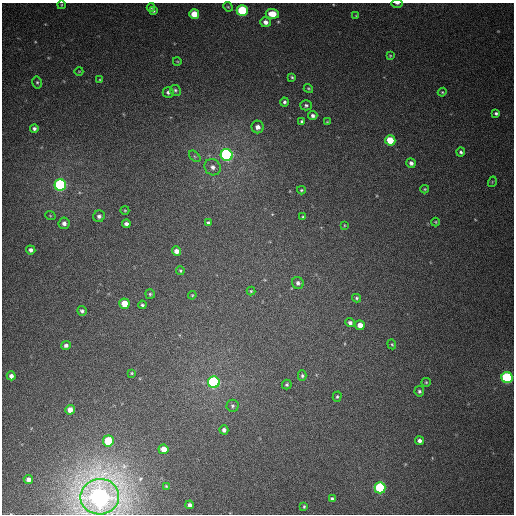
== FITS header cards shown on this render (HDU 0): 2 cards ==
NAXIS1  =                  512
NAXIS2  =                  512

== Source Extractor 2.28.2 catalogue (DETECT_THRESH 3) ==
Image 512 x 512 px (HDU 0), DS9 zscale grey, 1 PNG px = 1 image px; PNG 516 x 516 px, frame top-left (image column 1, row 512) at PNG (2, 3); each listed source drawn as its Kron ellipse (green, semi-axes under 4 px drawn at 4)
Background 389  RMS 10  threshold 30.3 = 3 sigma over >= 5 px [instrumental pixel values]
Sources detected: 84; all 84 listed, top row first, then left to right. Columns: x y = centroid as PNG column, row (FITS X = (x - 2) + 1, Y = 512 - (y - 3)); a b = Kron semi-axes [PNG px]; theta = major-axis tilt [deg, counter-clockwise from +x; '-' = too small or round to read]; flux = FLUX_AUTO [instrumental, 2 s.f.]
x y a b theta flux
397 3 6 2 0 1100
61 5 4 3 - 550
151 7 4 3 - 930
228 7 5 4 - 780
242 10 5 5 - 46000
153 11 4 3 - 1200
194 14 5 5 - 11000
272 14 6 5 - 12000
356 16 4 4 - 630
266 22 5 5 - 3500
390 56 4 4 - 660
177 61 4 3 - 520
79 71 4 3 - 450
292 77 4 3 - 870
100 80 4 3 - 630
37 82 6 5 - 1100
308 89 5 3 - 690
175 90 5 5 - 1200
168 92 5 5 - 1600
442 92 4 4 - 700
284 102 4 4 - 1400
306 105 5 5 - 1300
496 113 4 3 - 1300
313 116 5 4 - 1900
302 121 4 3 - 1000
327 122 4 3 - 580
258 127 6 6 - 3800
34 129 4 4 - 1700
390 140 5 5 - 17000
461 152 4 4 - 1300
227 155 6 6 - 200000
195 156 7 4 -45 1100
411 163 5 4 - 2300
213 167 8 7 - 3800
492 182 5 3 - 550
60 185 6 5 - 130000
425 189 4 3 - 780
301 190 4 3 - 790
125 210 4 4 - 610
50 215 5 3 - 660
99 216 6 5 - 2200
303 217 4 3 - 720
435 222 4 4 - 590
64 223 6 5 - 2800
208 223 4 3 - 1200
126 224 4 4 - 2600
344 225 4 2 - 500
31 250 5 4 - 2300
176 251 5 4 - 3900
180 271 4 3 - 880
298 283 6 5 - 2100
251 291 4 4 - 790
150 294 5 4 - 960
192 295 4 4 - 670
357 298 4 4 - 1000
124 304 5 5 - 12000
142 305 4 4 - 1100
82 311 5 4 - 1600
350 323 5 4 - 2100
360 325 5 4 - 5900
392 344 5 4 - 770
66 345 5 4 - 2100
132 373 4 3 - 730
11 376 4 4 - 2900
302 376 5 4 - 1200
507 378 5 5 - 91000
214 382 6 6 - 130000
426 382 4 4 - 790
287 385 5 5 - 1200
419 391 5 4 - 1400
337 397 5 4 - 900
232 406 6 6 - 1400
70 410 5 4 - 4800
224 430 5 4 - 2200
108 441 5 5 - 34000
419 441 4 4 - 2500
163 449 5 5 - 7700
28 479 4 4 - 3200
166 486 3 3 - 710
380 488 6 5 - 63000
100 497 19 17 3 820000
332 499 4 3 - 1300
189 505 4 3 - 2100
304 507 3 2 - 710
At the frame edge (FLAGS 8, measured only in part): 2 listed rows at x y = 397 3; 100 497